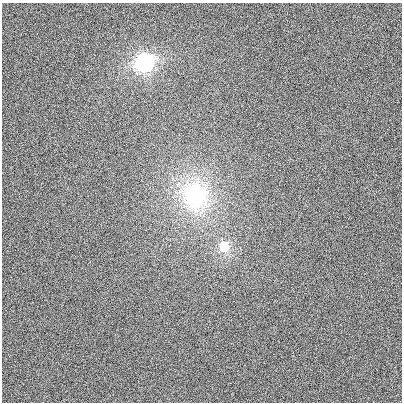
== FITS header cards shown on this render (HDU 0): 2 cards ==
NAXIS1  =                  400
NAXIS2  =                  400

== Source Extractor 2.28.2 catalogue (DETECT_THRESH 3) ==
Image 400 x 400 px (HDU 0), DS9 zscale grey, 1 PNG px = 1 image px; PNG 404 x 404 px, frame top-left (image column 1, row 400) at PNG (2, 3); no overlay
Background 46.9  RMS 720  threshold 2150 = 3 sigma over >= 5 px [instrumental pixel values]
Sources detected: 3; all 3 listed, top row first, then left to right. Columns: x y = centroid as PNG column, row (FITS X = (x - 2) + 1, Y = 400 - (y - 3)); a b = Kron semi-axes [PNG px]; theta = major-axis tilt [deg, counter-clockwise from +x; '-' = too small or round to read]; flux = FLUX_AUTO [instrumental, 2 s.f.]
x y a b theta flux
145 62 10 9 - 7.9e+06
195 196 43 38 -75 5.4e+06
224 246 10 9 - 1.5e+06